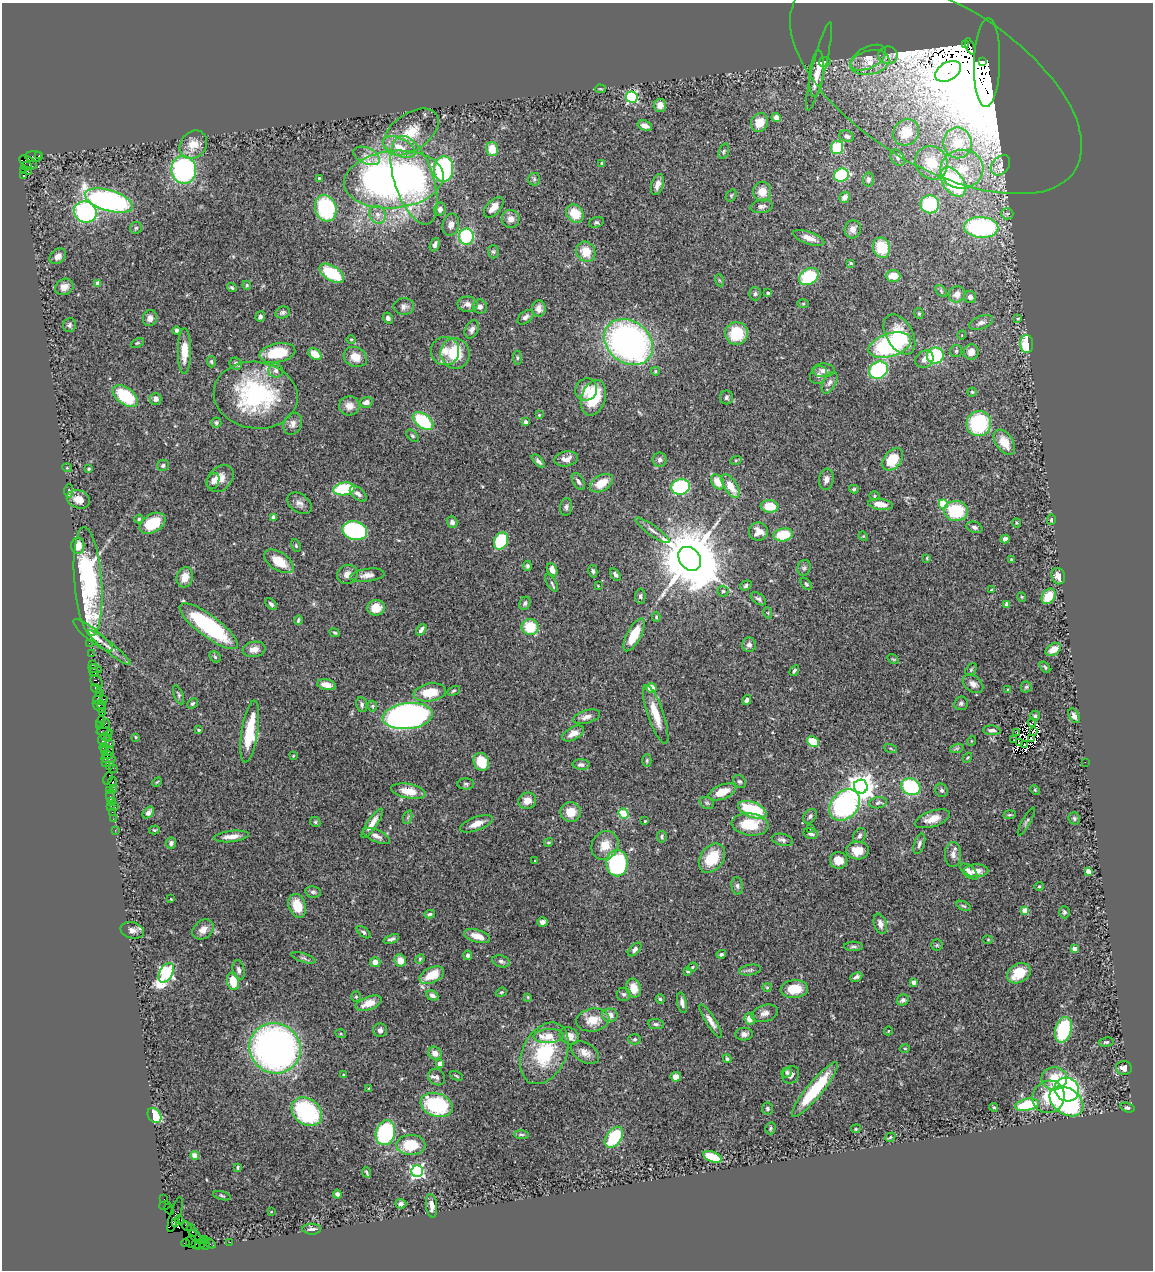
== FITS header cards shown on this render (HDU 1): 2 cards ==
NAXIS1  =                 1151
NAXIS2  =                 1268

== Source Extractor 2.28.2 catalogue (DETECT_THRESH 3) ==
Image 1151 x 1268 px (HDU 1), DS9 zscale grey, 1 PNG px = 1 image px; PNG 1155 x 1272 px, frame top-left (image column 1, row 1268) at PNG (2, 3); each listed source drawn as its Kron ellipse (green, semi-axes under 4 px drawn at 4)
Background 1.07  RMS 0.038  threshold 0.113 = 3 sigma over >= 5 px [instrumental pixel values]
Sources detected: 500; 4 with non-positive FLUX_AUTO (blend fragments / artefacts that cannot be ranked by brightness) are neither listed nor drawn; the other 496 listed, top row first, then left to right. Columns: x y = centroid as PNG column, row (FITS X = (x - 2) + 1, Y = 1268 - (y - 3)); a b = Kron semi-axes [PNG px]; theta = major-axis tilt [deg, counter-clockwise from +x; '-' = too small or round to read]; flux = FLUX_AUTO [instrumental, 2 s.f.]
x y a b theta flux
965 45 4 3 - 350
970 46 9 4 -66 250
888 55 10 8 0 14
868 58 19 10 27 26
825 62 6 5 - 3.1
982 62 4 3 - 250
870 63 20 12 12 44
987 63 44 13 88 1900
819 66 45 6 76 36
948 71 14 9 30 140
817 74 23 7 84 30
936 84 164 81 -32 2100
600 89 6 2 -5 2.2
632 97 6 5 - 280
660 105 6 6 - 19
776 118 5 4 - 20
760 123 9 8 - 38
645 126 7 5 -19 17
411 132 31 18 35 77
906 132 14 12 46 63
847 136 7 5 -23 7.3
958 143 15 14 - 94
193 145 15 12 51 38
399 147 17 8 -24 38
837 147 6 6 - 89
492 149 7 6 - 45
724 151 8 5 71 4.8
34 156 8 5 0 170
39 156 3 3 - 58
367 156 14 8 -24 18
898 158 9 6 -57 7.6
28 162 10 5 -29 860
602 163 3 3 - 3.1
931 163 17 15 -52 84
1000 165 11 8 49 12
26 166 5 3 - 260
443 169 13 9 86 300
962 169 21 19 4 94
184 170 14 12 -80 420
24 171 3 2 - 13
28 172 3 2 - 13
841 175 7 6 - 150
23 176 3 3 - 100
319 178 3 3 - 3.5
394 179 50 28 6 1400
534 179 6 6 - 5.2
868 179 7 5 79 6.5
414 180 46 19 -72 270
953 182 16 10 -56 260
657 185 11 6 72 17
762 192 10 9 - 32
731 195 6 5 - 3.4
844 197 6 5 - 14
109 201 25 10 -17 730
930 204 9 9 - 180
762 206 11 6 9 10
494 207 12 7 47 24
326 208 13 10 -73 210
440 209 7 5 69 10
85 212 11 10 - 340
575 214 9 8 - 53
1007 214 6 5 - 4.8
377 215 9 7 -63 15
510 219 9 9 - 17
596 222 7 5 17 4.7
451 225 11 8 74 14
981 227 17 10 -3 380
136 228 6 6 - 4.3
853 229 9 8 - 14
466 237 8 7 - 180
809 238 16 6 -19 25
435 245 7 4 69 8.9
882 248 10 8 -69 76
493 252 7 5 -88 4.6
586 252 10 9 - 45
58 256 9 6 41 15
851 263 4 3 - 3.4
332 273 14 7 -32 120
809 276 10 7 33 150
893 276 7 6 - 31
719 280 6 4 -71 2.8
98 283 4 4 - 29
247 285 4 4 - 3.4
64 287 9 7 28 18
232 288 5 4 - 4
941 291 7 4 -46 4.4
768 293 3 3 - 6.7
755 294 7 6 - 5.5
957 294 8 7 - 20
970 297 6 6 - 8.9
467 304 10 7 -2 16
803 304 6 4 0 2.9
404 306 10 8 5 11
480 307 7 7 - 11
539 309 8 7 - 16
283 312 7 6 - 6.6
919 314 5 4 - 3.5
260 317 5 4 - 10
525 317 9 5 39 11
150 318 8 7 - 14
388 318 6 5 - 8.6
1018 319 3 2 - 2.6
981 323 12 6 20 12
69 325 7 6 - 6.4
472 329 9 6 64 11
176 331 4 3 - 6.4
736 333 11 11 - 93
899 334 22 13 -60 78
962 335 5 3 - 1.9
351 339 4 3 - 2.4
628 342 26 21 -37 890
137 343 7 4 23 3.4
1027 344 9 6 -89 88
890 345 22 11 17 320
184 351 23 6 90 43
445 351 14 14 - 29
956 351 6 6 - 4.8
971 352 8 7 - 23
277 353 18 9 10 94
455 353 15 14 - 91
315 354 7 5 -34 35
935 355 8 8 - 160
355 357 12 10 -24 33
517 358 7 3 -82 3.4
924 359 9 8 - 16
211 362 6 4 -85 4
236 364 6 5 - 9.2
823 370 11 7 -2 15
878 370 10 8 33 250
276 371 7 7 - 10
655 371 4 4 - 4.8
818 375 10 8 56 11
829 383 12 6 62 11
586 390 11 10 - 27
972 392 4 4 - 2.8
256 395 42 33 -7 340
125 396 14 8 -38 130
726 397 7 6 - 5.5
593 398 18 12 72 120
156 399 6 6 - 13
366 402 6 5 - 14
349 406 10 9 - 21
539 415 4 3 - 2.1
423 421 12 7 -37 160
526 422 4 3 - 8.1
216 423 5 5 - 4.9
293 424 11 9 63 16
979 424 12 12 - 190
412 436 7 4 -45 4.2
1004 442 14 8 -55 42
566 459 12 7 10 18
893 459 13 8 52 71
660 460 7 7 - 8
736 460 6 3 18 3.1
538 461 8 4 -48 7.7
163 465 6 5 - 5.7
67 468 5 3 - 2
89 469 4 3 - 3.2
220 478 15 11 44 33
826 479 10 7 82 12
213 481 8 6 66 8.2
578 482 9 5 -59 8
717 482 8 5 -56 38
601 483 12 8 30 45
731 486 13 6 -57 45
680 487 9 7 12 220
344 489 11 6 8 160
854 489 5 4 - 3.2
69 491 7 4 89 3.8
358 494 10 5 -40 13
874 496 5 4 - 3.3
78 499 12 9 -20 24
299 503 13 9 -34 14
880 504 12 5 -8 25
943 504 5 4 - 110
770 506 9 6 -3 61
566 507 9 6 82 6.8
956 511 12 10 -3 120
273 517 4 3 - 21
139 519 4 3 - 3.9
1051 520 5 4 - 3.2
452 522 6 5 - 11
152 523 14 9 31 86
1016 523 5 4 - 3
974 527 8 5 -19 7.5
652 530 21 5 -36 14
355 531 12 9 -13 350
758 531 9 9 - 25
783 535 10 6 10 83
863 536 5 4 - 2.4
1005 539 4 4 - 11
501 541 9 7 68 170
78 546 8 6 -89 31
296 546 6 4 -65 3.6
927 558 3 2 - 2.1
690 559 13 10 -51 25000
1011 559 4 4 - 2.2
279 561 16 9 -33 57
528 566 5 4 - 5.6
804 568 8 6 73 6.1
552 570 7 5 -63 16
593 571 6 4 -78 5.3
347 574 10 9 - 17
367 575 17 6 7 15
615 575 7 4 -57 8.1
1058 576 8 6 -71 19
185 577 10 8 75 30
88 581 54 14 -86 390
552 583 10 4 -59 5.1
806 584 7 4 -50 4
746 585 6 4 36 5.5
598 586 4 3 - 2.1
991 590 3 2 - 1.7
723 591 5 5 - 4.8
640 596 7 5 89 5
1049 596 8 6 55 54
1022 597 5 3 - 2.3
758 599 9 5 -35 6.9
525 603 7 5 65 6.1
271 604 7 4 -44 6
1007 604 4 4 - 16
376 608 9 8 - 31
768 613 6 3 -72 2.9
656 617 5 4 - 3.4
298 620 4 3 - 4.2
209 626 35 11 -37 270
530 627 8 8 - 74
421 630 6 3 54 9.3
335 633 5 3 - 4
93 635 25 6 -38 28
634 635 18 7 62 70
89 643 2 2 - 11
749 645 7 7 - 8.7
109 647 27 5 -39 19
254 649 11 7 9 18
1053 650 8 5 31 25
91 654 2 2 - 17
215 657 6 5 - 4.1
893 659 6 3 -35 2.7
92 665 3 2 - 48
1045 667 6 3 -52 3.4
95 669 7 2 -10 13
971 670 7 4 54 3.3
794 671 6 3 60 4.5
94 672 5 2 - 26
97 681 7 5 -43 410
973 684 11 8 -38 15
326 685 9 5 -11 21
1026 687 5 5 - 4.2
96 688 5 4 - 88
651 688 5 5 - 43
1008 689 3 3 - 2.1
454 691 7 4 27 4.2
430 692 16 9 9 63
99 693 3 2 - 62
179 695 10 4 -68 5
98 699 6 3 79 97
104 699 3 2 - 110
747 700 5 3 - 10
961 703 7 7 - 6.4
192 704 6 4 42 4.3
102 705 4 3 - 18
362 705 8 5 -81 7.2
372 706 5 5 - 3.4
99 707 7 4 -41 170
102 713 2 2 - 40
656 714 31 8 -71 50
408 716 25 13 6 1000
1035 716 5 4 - 4.3
1074 716 8 5 -61 11
586 717 14 6 16 14
101 722 6 3 79 87
1032 722 4 2 - 7.6
105 724 5 2 - 43
100 726 3 2 - 37
199 730 4 3 - 4.2
992 730 8 5 -3 9.2
105 732 8 3 -5 160
250 732 31 8 81 110
1017 732 3 2 - 2.9
1033 732 3 2 - 2.6
573 733 12 6 28 22
105 736 3 3 - 170
108 736 6 2 85 100
136 737 4 2 - 1.9
1031 739 3 2 - 4.6
102 740 5 2 - 180
1014 740 2 2 - 1.4
813 741 6 5 - 78
971 741 5 3 - 2
110 743 4 3 - 71
1019 743 3 2 - 2.1
1025 745 2 2 - 5.2
104 747 4 3 - 100
891 748 7 3 -19 3.3
957 748 7 4 18 5.3
104 751 3 3 - 68
109 751 5 4 - 100
107 755 5 3 - 100
293 756 3 3 - 2.6
967 758 5 3 - 2.5
108 759 7 4 -8 180
647 760 6 4 89 3.6
481 762 9 7 -66 63
1085 762 2 2 - 7.3
106 763 4 2 - 32
581 765 8 5 -1 8.3
110 766 3 2 - 40
113 768 2 2 - 19
108 778 7 3 67 27
740 781 7 5 -41 5.3
112 782 4 3 - 110
157 782 5 3 - 2.5
466 784 8 5 -1 5.5
861 787 7 7 - 3300
911 787 10 8 -27 220
114 789 3 2 - 45
110 790 3 3 - 40
942 790 7 6 - 6
1035 790 5 4 - 2.8
408 791 17 7 -10 43
722 792 14 7 21 44
111 795 6 3 84 72
527 801 9 8 - 24
112 802 4 3 - 87
707 803 7 5 -27 5.3
878 803 9 5 7 8.5
845 805 17 13 48 440
111 806 3 2 - 68
115 807 3 3 - 49
752 810 15 7 -22 120
112 812 2 2 - 25
148 812 7 4 47 9.3
571 812 10 10 - 38
624 814 5 5 - 84
1009 815 6 4 6 3.6
810 816 8 6 50 6.9
408 817 7 4 71 4.8
1074 818 6 5 - 5
113 819 2 2 - 4.9
933 819 18 8 18 32
645 821 3 3 - 2.4
1026 821 16 4 61 5.8
315 822 5 4 - 3.9
372 823 17 5 56 26
476 824 17 6 20 26
750 824 18 11 -7 77
811 828 3 3 - 2.5
115 830 2 2 - 22
154 830 5 4 - 3.4
811 833 7 5 -10 7.3
231 836 17 5 7 21
376 836 14 6 -23 14
859 836 8 6 57 6.9
662 837 6 5 - 4.8
782 840 11 6 -14 9.2
548 842 5 3 - 2.8
171 843 5 5 - 8.8
919 844 10 5 72 7.1
605 845 15 13 58 37
857 850 11 9 -2 36
953 854 12 8 -90 15
712 858 16 11 55 77
839 860 9 8 - 27
535 861 3 2 - 3
617 863 13 10 90 250
976 871 12 6 0 21
1088 871 4 4 - 36
969 872 10 5 -41 13
737 886 9 5 -83 6.7
1039 886 4 4 - 2.9
313 892 8 5 -9 5.5
171 899 4 3 - 1.9
297 906 12 8 -71 43
964 906 8 4 -26 4.1
1024 910 4 4 - 39
1064 912 6 5 - 5.8
430 914 5 3 - 4.7
543 922 5 4 - 8.4
880 924 10 6 -72 14
132 930 12 8 -15 14
203 930 11 9 39 21
364 932 8 4 -38 5.4
477 936 13 6 -17 27
391 939 8 4 20 6.7
988 940 5 3 - 2.4
937 945 5 5 - 4
853 946 9 4 -2 5.6
635 949 8 5 44 7.9
1075 949 4 4 - 41
721 954 5 4 - 4.5
468 955 5 4 - 9
303 958 12 4 -17 6.4
420 959 5 4 - 3.1
400 960 6 5 - 27
501 961 9 5 -17 6.8
375 962 5 5 - 16
692 967 5 3 - 3.2
239 970 10 6 -76 10
750 970 11 5 9 6.3
688 971 4 4 - 5.8
166 973 11 6 60 550
1019 973 12 9 30 66
432 975 13 7 26 62
856 977 6 3 26 6.6
233 981 9 6 -76 50
914 982 4 4 - 17
767 987 4 4 - 2.6
633 988 9 7 -78 37
794 989 13 9 5 53
501 992 6 4 20 3.4
624 994 7 6 - 6.1
432 995 6 4 -27 9.2
356 997 5 4 - 3.5
528 997 4 3 - 2.5
660 999 5 4 - 3.9
903 1000 6 5 - 6.8
368 1003 14 6 21 31
682 1003 10 4 -79 11
765 1013 13 8 17 15
610 1015 7 6 - 19
750 1019 6 5 - 25
593 1020 17 11 7 43
711 1021 19 5 -58 16
656 1024 8 5 -6 6
380 1030 7 7 - 9
1063 1030 13 8 76 160
888 1031 4 3 - 1.8
341 1034 5 3 - 2.6
744 1034 8 6 3 9.9
549 1036 15 7 3 46
569 1036 10 8 -30 21
635 1039 6 5 - 4.5
1106 1042 7 4 7 4.8
275 1048 26 24 -34 1100
905 1048 5 3 - 2.5
585 1052 15 9 -30 21
435 1053 7 6 - 21
544 1053 33 22 64 170
727 1059 4 4 - 4.5
440 1064 4 4 - 27
1124 1068 8 6 -9 14
787 1073 5 4 - 4.5
344 1075 4 2 - 2
791 1075 9 8 - 13
457 1076 7 3 -28 3.1
437 1077 9 7 -39 11
676 1077 5 5 - 19
1054 1078 13 11 2 78
369 1089 3 3 - 3.7
1067 1089 12 11 - 550
815 1090 35 7 51 140
1049 1097 16 15 - 80
1066 1101 18 13 -35 430
437 1105 16 11 -17 210
1027 1105 12 6 12 110
994 1107 4 3 - 3.4
1127 1108 7 4 -16 4.7
767 1109 6 5 - 4.9
307 1112 16 13 -40 300
155 1116 8 6 -52 130
770 1128 6 5 - 4.1
856 1129 5 4 - 2.9
385 1133 12 9 72 300
521 1135 7 3 -4 4.2
614 1137 12 7 54 120
890 1137 5 4 - 3.3
411 1145 14 10 0 76
195 1156 4 4 - 39
712 1157 10 5 -21 91
238 1167 4 3 - 3.1
417 1171 6 6 - 590
367 1172 6 2 -65 3.4
337 1194 4 3 - 7.7
222 1196 9 3 -15 3.2
164 1199 2 2 - 16
401 1204 5 4 - 8.6
165 1205 6 3 12 91
432 1206 12 5 -84 16
169 1209 6 3 -56 33
271 1212 3 2 - 1.5
175 1215 18 5 72 160
179 1219 4 3 - 860
176 1222 3 3 - 650
187 1226 5 3 - 82
312 1229 9 5 -2 9.9
192 1231 6 3 -66 200
195 1236 7 4 -41 750
205 1241 3 2 - 7.6
191 1242 6 5 - 450
230 1242 2 2 - 14
186 1243 4 3 - 83
201 1243 8 3 53 180
210 1243 6 3 -30 100
195 1245 3 2 - 7.6
205 1245 5 3 - 120
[4 non-positive-flux detections neither listed nor drawn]